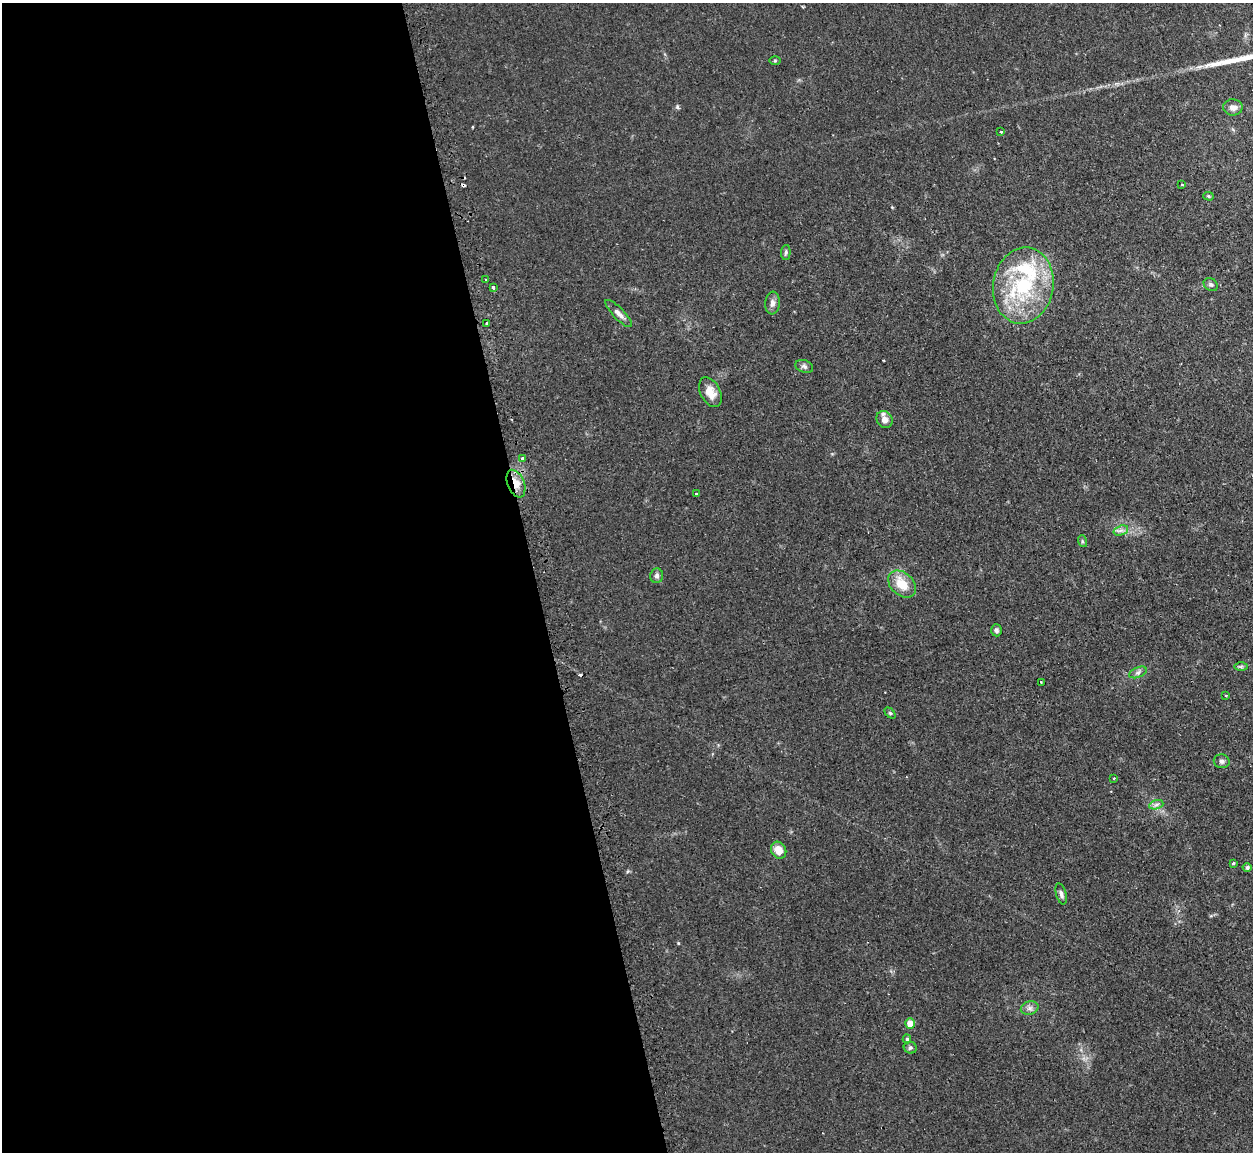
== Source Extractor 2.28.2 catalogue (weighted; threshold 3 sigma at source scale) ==
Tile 9 of 4 x 4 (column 1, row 3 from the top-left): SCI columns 35-1285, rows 1313-2462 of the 5072 x 5047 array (HDU 1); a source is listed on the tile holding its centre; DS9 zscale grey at full resolution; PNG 1255 x 1154 px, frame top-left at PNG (2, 3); each listed source drawn as its Kron ellipse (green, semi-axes under 4 px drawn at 4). Shown black and unused: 43% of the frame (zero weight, under 2 of 3 exposures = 4% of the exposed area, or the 3 px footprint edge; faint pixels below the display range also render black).
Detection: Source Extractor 2.28.2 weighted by HDU 2 'WHT'; one run over the whole footprint, this tile lists its part. Background 0.0595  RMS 0.0067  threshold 0.0302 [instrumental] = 3 sigma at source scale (4.5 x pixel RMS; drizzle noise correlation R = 1.50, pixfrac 1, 0.05/0.05 arcsec/px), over >= 5 px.
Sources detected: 46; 3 cosmic-ray / hot-pixel residue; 1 long thin detection or spike segment (spike, bleed or trail) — neither listed nor drawn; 2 inside a brighter listed object's ellipse — not listed separately; the other 40 listed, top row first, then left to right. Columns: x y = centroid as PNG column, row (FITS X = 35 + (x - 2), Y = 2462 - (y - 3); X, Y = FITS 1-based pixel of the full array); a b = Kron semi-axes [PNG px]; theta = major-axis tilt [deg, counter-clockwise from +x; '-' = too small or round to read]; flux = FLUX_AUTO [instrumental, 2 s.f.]
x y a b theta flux
775 60 5 4 - 0.65
1233 107 9 8 - 3.5
1001 132 3 3 - 1.5
1182 185 4 2 - 0.42
1208 196 5 4 - 1
786 252 7 4 87 1.2
486 280 2 2 - 0.66
1211 284 7 6 - 1.4
1023 286 38 30 81 59
493 288 3 3 - 2.9
772 303 11 7 84 3
619 313 18 5 -45 3.6
486 323 3 3 - 1.2
804 366 9 6 -20 1.7
710 392 16 10 -63 7.8
884 419 9 7 -54 4.6
522 458 3 3 - 3.8
516 484 14 8 -68 8.2
696 494 3 3 - 3.8
1121 530 7 4 19 2.1
1082 541 6 3 -72 0.86
657 576 7 6 - 1.8
902 584 16 11 -43 13
996 630 6 5 - 1.4
1241 667 7 4 0 1
1138 672 9 5 23 1.8
1041 682 2 2 - 0.58
1226 695 3 3 - 1.8
890 713 6 4 -45 0.88
1222 761 8 7 - 1.9
1114 778 3 2 - 1.2
1156 805 7 4 19 1.8
779 850 9 7 -59 7.4
1233 863 3 3 - 0.6
1247 867 4 4 - 1.5
1061 894 11 5 -74 2.1
1030 1008 9 6 14 2.4
910 1024 5 5 - 8.5
907 1039 4 4 - 1.1
910 1048 6 6 - 1.3
Overlapping masked pixels (flux is a lower limit): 1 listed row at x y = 516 484
Unlisted compact peaks at least as high as the median listed source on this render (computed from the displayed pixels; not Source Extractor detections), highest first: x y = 677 107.